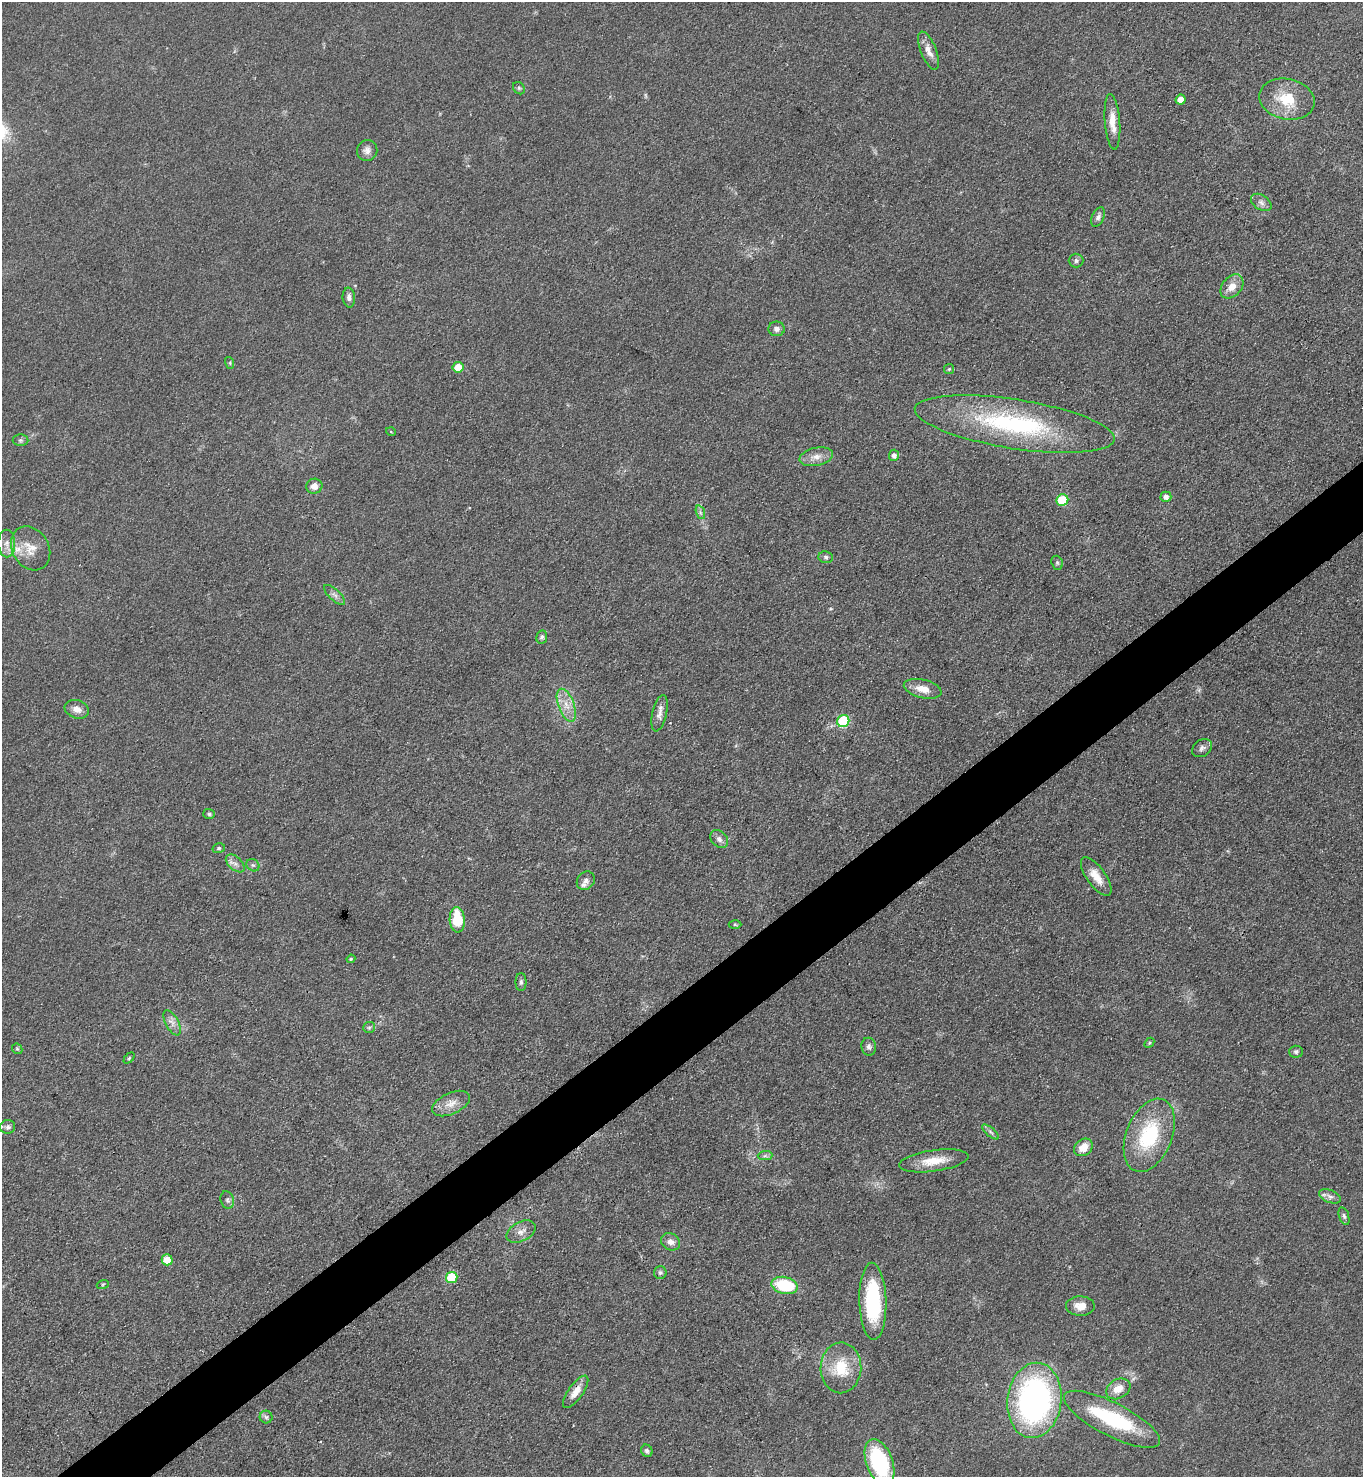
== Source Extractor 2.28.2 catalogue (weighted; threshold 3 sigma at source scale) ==
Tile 7 of 4 x 4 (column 3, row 2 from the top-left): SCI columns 2881-4241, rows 2955-4429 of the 5901 x 5907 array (HDU 1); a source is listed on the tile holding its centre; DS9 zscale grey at full resolution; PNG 1365 x 1479 px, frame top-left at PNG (2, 2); each listed source drawn as its Kron ellipse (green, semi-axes under 4 px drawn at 4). Shown black and unused: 4% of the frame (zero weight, under 3 of 4 exposures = <1% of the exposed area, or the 3 px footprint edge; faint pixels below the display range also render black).
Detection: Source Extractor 2.28.2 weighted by HDU 2 'WHT'; one run over the whole footprint, this tile lists its part. Background 0.0826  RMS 0.0067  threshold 0.0302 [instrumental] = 3 sigma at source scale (4.5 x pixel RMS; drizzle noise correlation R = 1.50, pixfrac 1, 0.05/0.05 arcsec/px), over >= 5 px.
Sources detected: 84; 1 inside a brighter object's white glare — neither listed nor drawn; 2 inside a brighter listed object's ellipse — not listed separately; the other 81 listed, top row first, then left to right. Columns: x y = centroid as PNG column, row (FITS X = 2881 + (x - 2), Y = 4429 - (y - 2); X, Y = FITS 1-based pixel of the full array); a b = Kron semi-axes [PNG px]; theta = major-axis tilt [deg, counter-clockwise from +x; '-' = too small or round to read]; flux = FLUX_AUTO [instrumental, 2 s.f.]
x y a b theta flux
928 51 20 7 -68 6.5
519 88 7 5 -47 1.2
1287 99 28 20 -12 24
1181 100 5 5 - 7.3
1112 122 28 7 -85 9.4
367 150 10 10 - 3.9
1261 202 11 7 -33 3.1
1098 217 10 6 64 2.7
1076 261 7 7 - 2
1232 286 13 9 48 8
349 298 10 6 -84 2.6
777 329 8 7 - 2.5
230 363 6 4 -73 0.85
458 367 5 5 - 10
949 369 5 5 - 0.94
1015 424 101 24 -9 110
391 432 5 3 - 0.52
20 440 8 6 0 1.4
894 455 5 5 - 2.8
816 457 17 9 12 6.3
314 486 8 7 - 4.9
1166 497 5 5 - 3.5
1062 500 6 5 - 34
700 512 7 4 -72 1.5
7 543 14 8 -89 5.1
31 548 23 18 -58 12
826 557 7 6 - 1.6
1057 563 7 5 -70 1.2
334 595 13 5 -42 2.7
542 637 7 5 79 1.5
923 689 19 9 -13 8.8
566 705 17 8 -70 8.4
77 709 12 9 -18 4.6
660 713 19 7 77 4.3
843 721 6 6 - 51
1202 748 11 8 36 2.6
209 814 5 5 - 1.2
719 839 10 7 -50 3.1
219 848 6 5 - 1.1
235 863 11 6 -42 3.2
253 865 7 5 -40 1.5
1096 876 22 9 -54 9
586 881 10 8 50 2.9
457 920 13 7 -85 24
735 925 6 4 -1 0.88
351 959 4 4 - 0.79
521 982 9 5 -90 1.8
172 1023 14 6 -63 4
369 1027 6 5 - 1.2
1149 1043 6 4 48 0.95
869 1047 9 7 -80 2.4
17 1049 6 4 -42 0.95
1296 1052 7 6 - 1.7
129 1058 6 4 46 0.98
451 1104 20 10 25 7.6
8 1127 7 7 - 2
990 1132 10 3 -40 1.4
1149 1135 38 23 68 49
1083 1147 10 8 38 9.1
765 1156 7 4 1 1.5
934 1161 35 10 8 14
1330 1196 11 6 -21 2.9
227 1200 9 6 -74 2
1344 1216 9 5 -71 1.6
521 1232 16 9 27 5.1
671 1242 10 8 -29 4
167 1260 5 5 - 14
660 1272 6 6 - 1.6
452 1278 6 5 - 39
103 1284 6 4 19 0.82
785 1285 13 8 -12 35
873 1301 38 13 -88 58
1080 1306 14 9 -1 7
841 1368 25 20 89 24
1118 1389 13 9 29 8.4
576 1392 19 7 54 7.2
1034 1400 38 27 83 200
266 1417 6 6 - 1.6
1112 1419 53 16 -27 60
647 1451 6 5 - 1.8
880 1462 24 13 -70 63
Overlapping masked pixels (flux is a lower limit): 1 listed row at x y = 576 1392
Isophote crosses this tile's border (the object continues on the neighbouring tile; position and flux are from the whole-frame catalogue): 1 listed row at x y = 880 1462